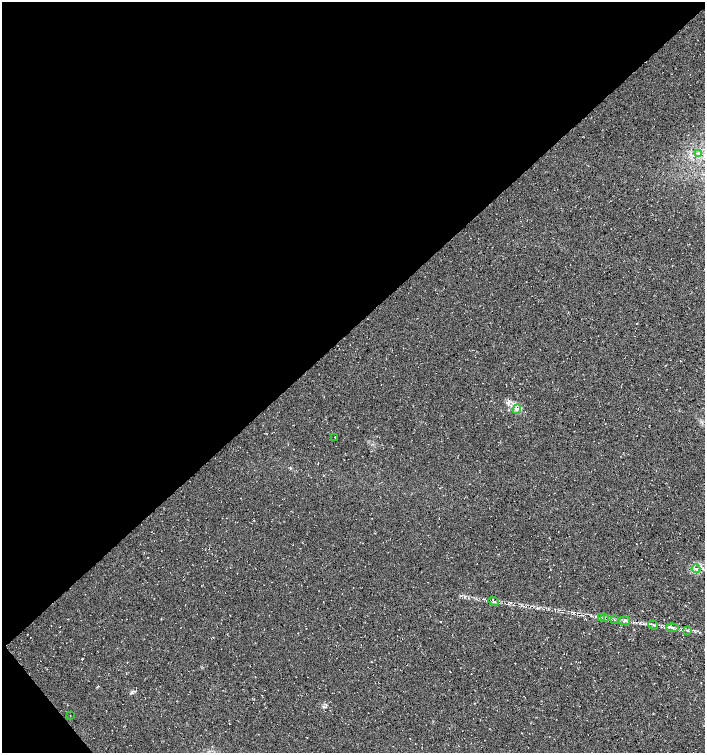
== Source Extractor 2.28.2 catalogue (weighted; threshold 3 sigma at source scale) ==
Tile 5 of 4 x 4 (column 1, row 2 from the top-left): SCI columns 145-1549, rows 3009-4509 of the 5974 x 6011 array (HDU 1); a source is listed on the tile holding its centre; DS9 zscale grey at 2 x 2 block average (1 PNG px = mean of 2 x 2 image px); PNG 707 x 755 px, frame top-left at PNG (2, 2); each listed source drawn as its Kron ellipse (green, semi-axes under 4 px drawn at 4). Shown black and unused: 45% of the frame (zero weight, under 3 of 4 exposures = <1% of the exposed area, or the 3 px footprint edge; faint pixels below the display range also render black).
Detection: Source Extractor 2.28.2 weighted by HDU 2 'WHT'; one run over the whole footprint, this tile lists its part. Background 0.0145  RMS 0.0052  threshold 0.0235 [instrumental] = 3 sigma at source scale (4.5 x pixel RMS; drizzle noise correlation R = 1.50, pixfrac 1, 0.0396/0.0396 arcsec/px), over >= 5 px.
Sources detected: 14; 1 inside a brighter listed object's ellipse — not listed separately; the other 13 listed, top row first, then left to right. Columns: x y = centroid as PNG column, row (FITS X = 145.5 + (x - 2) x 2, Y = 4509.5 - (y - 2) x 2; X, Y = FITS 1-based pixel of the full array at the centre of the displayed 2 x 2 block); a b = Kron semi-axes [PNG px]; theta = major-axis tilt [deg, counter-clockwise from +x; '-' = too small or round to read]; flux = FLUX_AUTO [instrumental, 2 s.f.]
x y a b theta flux
698 154 4 2 - 0.99
517 409 5 4 - 3
335 437 2 2 - 0.36
696 569 4 3 - 2.3
493 601 5 3 - 1.8
601 617 4 2 - 0.73
605 618 3 2 - 0.56
614 619 3 2 - 0.83
625 621 5 4 - 2.3
653 625 5 2 - 1.4
672 628 6 3 -6 2.7
687 630 4 2 - 1.3
70 716 2 2 - 0.43
Diffuse or blended objects may show on this block-average render without a row.